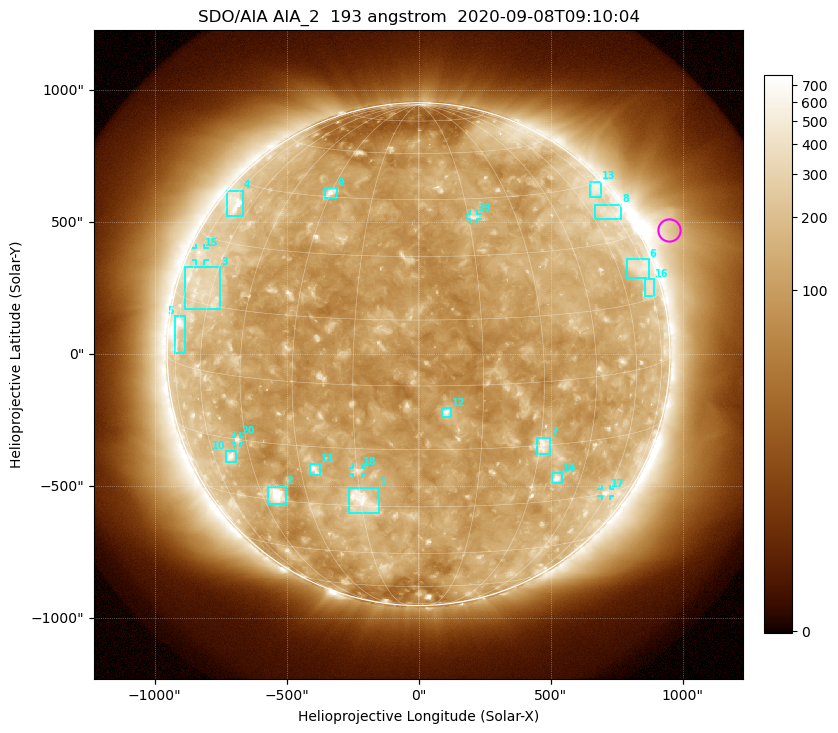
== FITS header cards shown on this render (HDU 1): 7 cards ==
TELESCOP= 'SDO/AIA'
INSTRUME= 'AIA_2'
WAVELNTH=                  193
WAVEUNIT= 'angstrom'
DATE-OBS= '2020-09-08T09:10:04.84'
CTYPE1  = 'HPLN-TAN'
CTYPE2  = 'HPLT-TAN'

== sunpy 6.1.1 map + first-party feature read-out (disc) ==
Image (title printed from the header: SDO/AIA AIA_2  193 angstrom  2020-09-08T09:10:04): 1024 x 1024 px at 2.4 arcsec/px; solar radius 952 arcsec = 397 px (full disc in frame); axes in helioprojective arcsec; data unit not stated in the header (colour bar unlabelled)
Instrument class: DISC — disc imager (sunpy class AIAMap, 193 A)
Bright regions (active regions / flare kernels): reference = the median radial profile (limb darkening/brightening removed); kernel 9 px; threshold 5 sigma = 180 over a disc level ~120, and >= 1.15x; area >= 12 px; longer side >= 10 px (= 24 arcsec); searched inside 0.97 R_sun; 23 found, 20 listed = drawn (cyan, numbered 1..; 5 of them under ~33 arcsec drawn as corner ticks so the feature stays visible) (cap 20 boxes per figure: the strongest are kept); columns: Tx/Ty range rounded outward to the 5 arcsec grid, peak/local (2 s.f.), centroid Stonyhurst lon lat
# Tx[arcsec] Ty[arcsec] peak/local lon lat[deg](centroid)
1 -265..-150 -605..-505 5.5 -15 -29
2 -570..-505 -570..-500 13 -40 -28
3 -885..-750 170..330 2.6 -65 +18
4 -730..-665 520..620 4.9 -70 +39
5 -925..-885 5..145 4 -74 +7
6 790..870 285..360 2.5 +71 +23
7 445..500 -380..-315 4.6 +31 -15
8 665..770 510..570 2.6 +71 +37
9 -355..-310 590..630 6.4 -30 +46
10 -730..-690 -410..-365 4.7 -52 -20
11 -415..-375 -460..-415 5 -26 -21
12 85..125 -240..-205 7.7 +6 -6
13 645..690 595..655 2.7 +73 +43
14 505..545 -490..-450 4.9 +37 -24
15 -845..-810 355..400 2.5 -74 +26
16 855..890 220..285 2 +74 +17
17 690..725 -540..-510 3.1 +59 -30
18 -250..-215 -455..-430 3.7 -15 -21
19 195..225 510..535 3.3 +17 +40
20 -695..-675 -335..-310 3.2 -48 -15
Off-limb structures (1.02-1.3 R_sun): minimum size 162 px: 5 found; the strongest spans PA ~260..325 deg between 1.02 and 1.3 R_sun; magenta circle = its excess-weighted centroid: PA ~295 deg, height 1.11 R_sun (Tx ~950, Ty ~470 arcsec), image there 3.3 x the reference